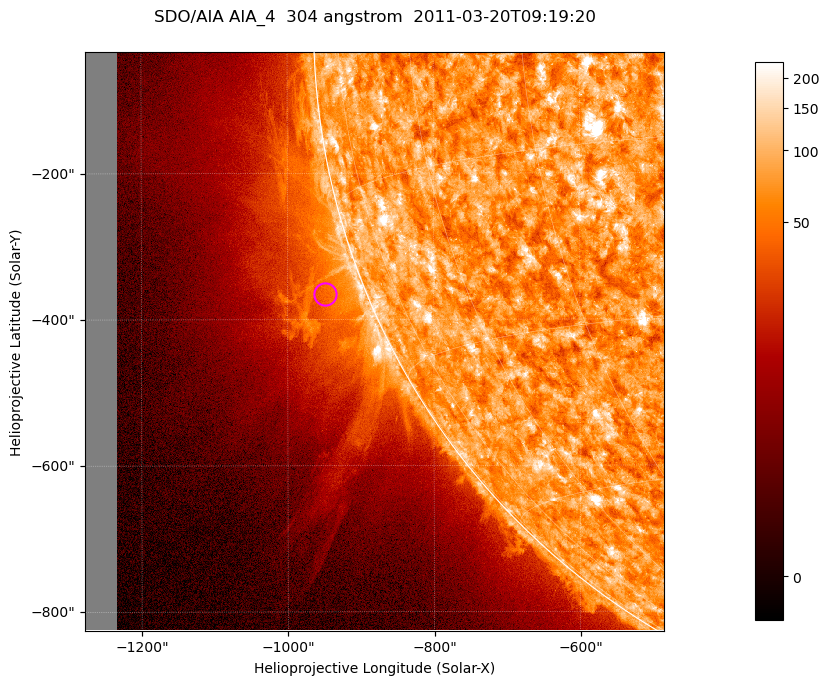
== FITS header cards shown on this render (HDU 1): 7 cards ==
TELESCOP= 'SDO/AIA '           / For AIA: SDO/AIA
INSTRUME= 'AIA_4   '           / For AIA: AIA_ATA1, AIA_ATA2, AIA_ATA3 or AIA_AT
WAVELNTH=                  304 / [angstrom] Wavelength
WAVEUNIT= 'angstrom'           / Wavelength unit: angstrom
DATE-OBS= '2011-03-20T09:19:20.126' / [ISO] Date when observation started; ISO 8
CTYPE1  = 'HPLN-TAN'           / CTYPE1; Typically HPLN
CTYPE2  = 'HPLT-TAN'           / CTYPE2; Typically HPLT

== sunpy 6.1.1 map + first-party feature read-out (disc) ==
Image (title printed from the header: SDO/AIA AIA_4  304 angstrom  2011-03-20T09:19:20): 1320 x 1320 px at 0.6 arcsec/px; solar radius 964 arcsec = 1605 px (partial field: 9.1% of the solar disc is inside the frame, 42% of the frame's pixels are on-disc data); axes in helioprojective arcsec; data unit not stated in the header (colour bar unlabelled)
Orientation: roll -0.132 deg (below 1 deg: not rotated)
Missing data: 5.5% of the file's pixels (0.0% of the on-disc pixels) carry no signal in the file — blank (NaN) pixels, whole columns, Tx -1278..-1232 arcsec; drawn neutral grey and excluded from every search
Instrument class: DISC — disc imager (sunpy class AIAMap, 304 A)
Bright regions (active regions / flare kernels): reference = the on-disc median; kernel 11 px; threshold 5 sigma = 117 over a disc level ~73.5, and >= 1.15x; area >= 1742 px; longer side >= 16 px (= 9.6 arcsec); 0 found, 0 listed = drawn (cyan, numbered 1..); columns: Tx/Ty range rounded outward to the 2 arcsec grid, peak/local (2 s.f.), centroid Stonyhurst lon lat
Off-limb structures (1.02-1.3 R_sun): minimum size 400 px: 7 found; the strongest spans PA ~100..120 deg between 1.02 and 1.15 R_sun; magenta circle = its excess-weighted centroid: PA ~110 deg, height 1.06 R_sun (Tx ~-948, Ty ~-366 arcsec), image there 1.9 x the reference